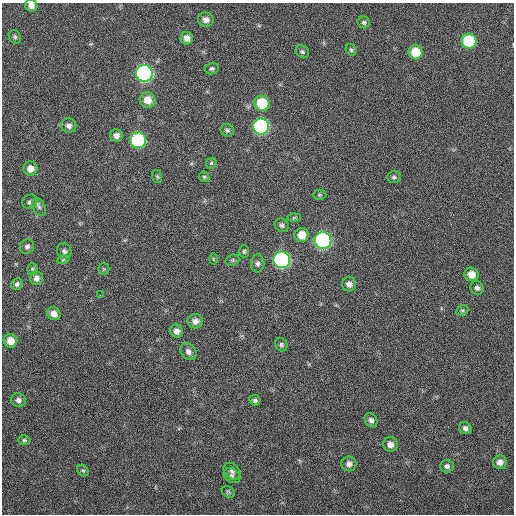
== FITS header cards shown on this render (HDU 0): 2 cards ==
NAXIS1  =                  512 / Axis length
NAXIS2  =                  512 / Axis length

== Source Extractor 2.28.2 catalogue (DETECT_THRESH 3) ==
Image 512 x 512 px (HDU 0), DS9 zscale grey, 1 PNG px = 1 image px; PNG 516 x 516 px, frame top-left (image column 1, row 512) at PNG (2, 3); each listed source drawn as its Kron ellipse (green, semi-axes under 4 px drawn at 4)
Background 65.3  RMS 5.7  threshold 17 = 3 sigma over >= 5 px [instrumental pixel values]
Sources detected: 66; all 66 listed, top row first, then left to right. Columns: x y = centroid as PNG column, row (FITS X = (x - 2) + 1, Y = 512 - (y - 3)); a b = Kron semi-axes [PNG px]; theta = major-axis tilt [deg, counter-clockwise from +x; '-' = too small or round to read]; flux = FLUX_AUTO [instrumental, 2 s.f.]
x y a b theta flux
31 5 6 6 - 1900
206 20 8 7 - 2000
364 22 6 5 - 790
15 37 7 6 - 790
187 38 6 6 - 2300
469 41 7 7 - 27000
351 50 6 5 - 670
302 52 7 6 - 810
415 52 7 7 - 9400
212 69 7 5 14 770
144 73 8 8 - 110000
148 100 8 7 - 4500
262 103 8 7 - 13000
69 126 7 7 - 1500
261 126 8 8 - 74000
227 130 7 6 - 900
116 135 6 6 - 1600
138 140 8 8 - 48000
211 163 6 5 - 590
30 169 7 7 - 3000
157 177 6 5 - 550
204 177 6 4 -43 570
394 177 7 6 - 800
319 195 7 5 1 570
30 202 8 7 - 1100
39 207 9 6 -60 1200
294 218 7 4 1 600
282 225 7 6 - 1000
302 235 7 7 - 4500
323 240 8 8 - 95000
27 247 7 7 - 1100
64 251 8 7 - 1200
244 251 6 5 - 620
213 259 6 4 -89 370
63 260 6 4 20 560
232 260 7 5 21 710
282 260 8 8 - 93000
258 264 9 6 89 1200
32 269 6 5 - 540
104 269 6 5 - 460
471 274 7 6 - 3800
36 278 7 6 - 1700
17 284 6 5 - 870
349 284 7 7 - 1800
477 288 7 6 - 1200
100 295 2 2 - 170
462 310 6 5 - 630
54 314 7 6 - 2500
195 321 8 7 - 1900
177 331 7 6 - 1900
10 341 7 6 - 4300
281 345 7 6 - 780
188 352 9 7 -49 1600
18 400 7 7 - 1400
255 400 6 5 - 860
371 420 7 6 - 1200
465 428 6 5 - 1300
24 440 6 5 - 610
390 444 7 7 - 2100
500 462 7 6 - 1900
349 464 7 7 - 1600
447 466 7 6 - 1100
83 470 6 5 - 640
232 471 10 7 -46 1300
232 475 9 7 -36 1100
228 492 7 5 -30 620
At the frame edge (FLAGS 8, measured only in part): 1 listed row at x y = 31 5